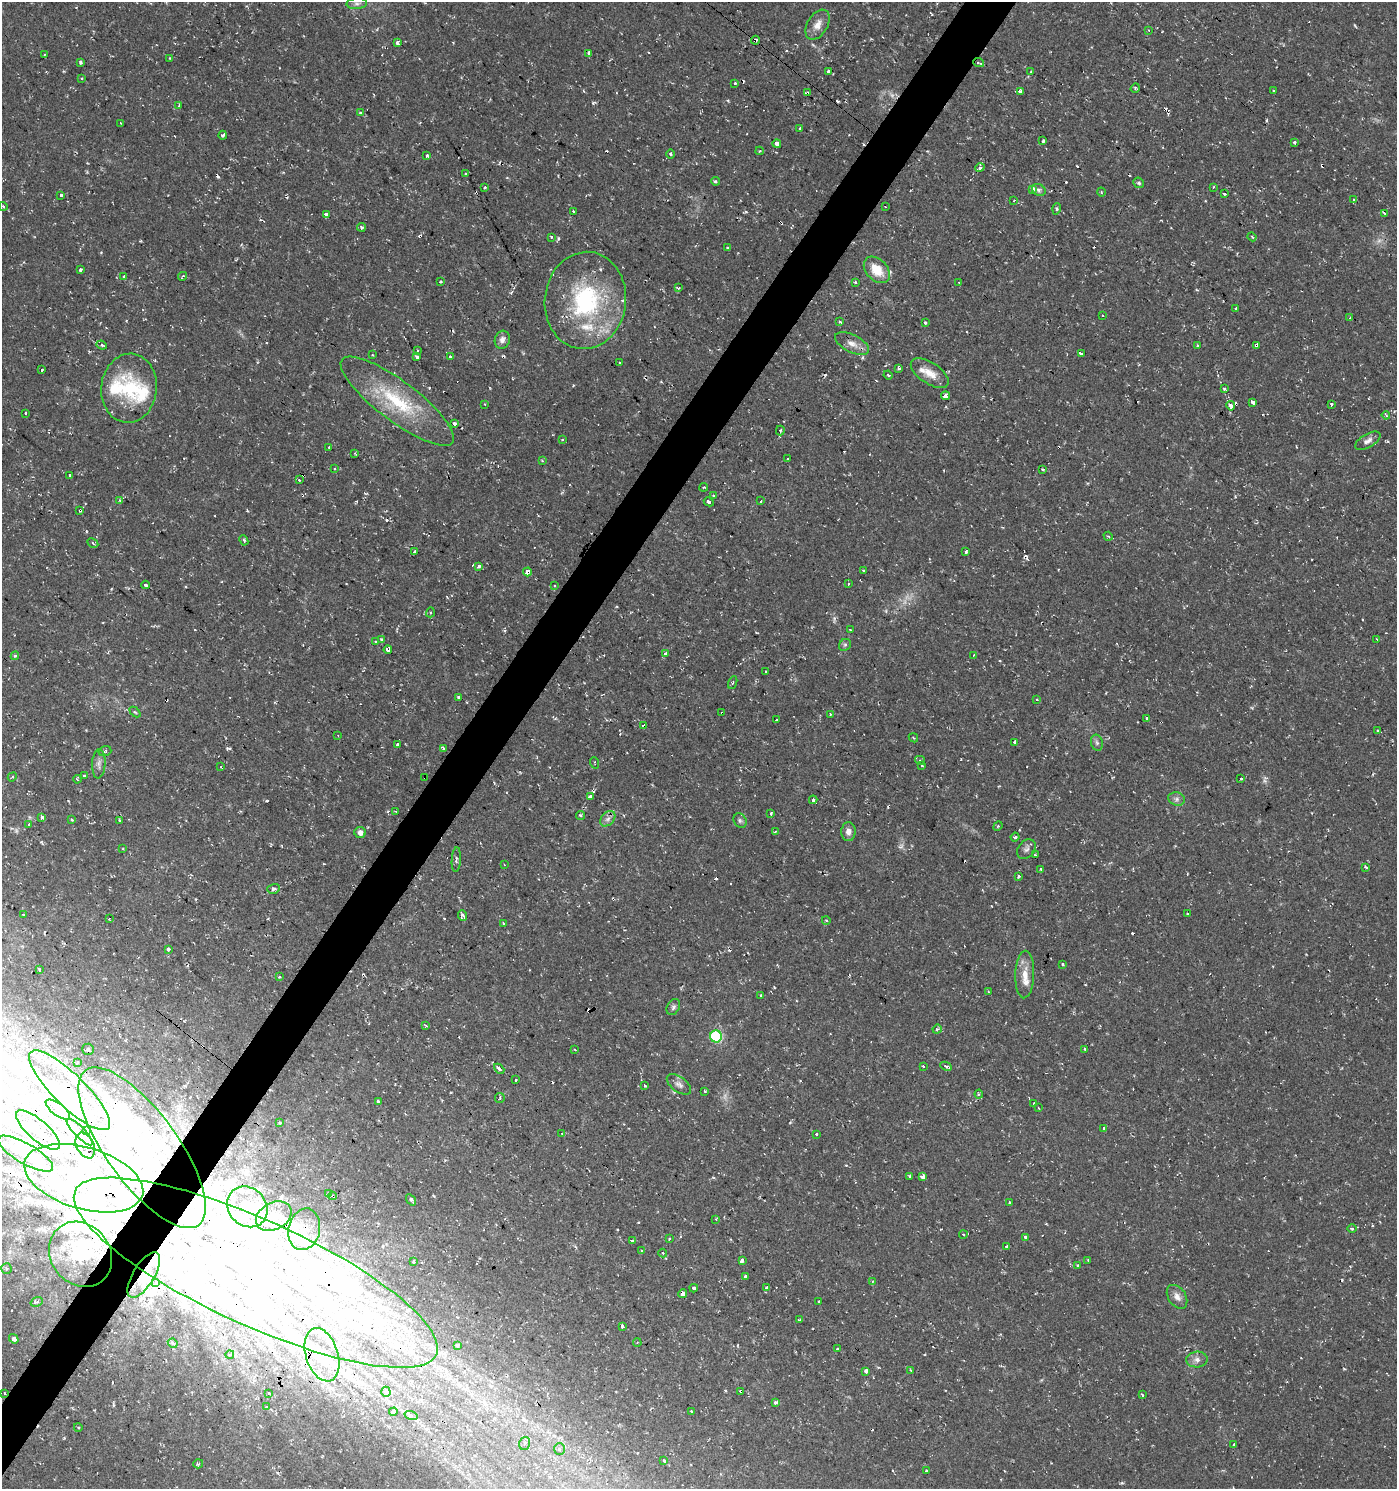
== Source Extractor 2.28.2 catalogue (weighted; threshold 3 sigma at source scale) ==
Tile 7 of 4 x 4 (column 3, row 2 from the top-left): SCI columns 3033-4427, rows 2976-4462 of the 6002 x 5958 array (HDU 1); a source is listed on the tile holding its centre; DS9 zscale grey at full resolution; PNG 1399 x 1491 px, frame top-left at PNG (2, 2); each listed source drawn as its Kron ellipse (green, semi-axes under 4 px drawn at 4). Shown black and unused: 4% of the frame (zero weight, under 2 of 3 exposures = <1% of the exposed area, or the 3 px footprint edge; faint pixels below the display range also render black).
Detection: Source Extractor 2.28.2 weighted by HDU 2 'WHT'; one run over the whole footprint, this tile lists its part. Background 0.0337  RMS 0.004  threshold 0.0182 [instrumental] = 3 sigma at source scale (4.5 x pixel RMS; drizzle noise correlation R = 1.50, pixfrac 1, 0.0396/0.0396 arcsec/px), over >= 5 px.
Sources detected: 452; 3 too faint to see at this stretch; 53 inside a brighter object's white glare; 74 cosmic-ray / hot-pixel residue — neither listed nor drawn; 28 inside a brighter listed object's ellipse — not listed separately; the other 294 listed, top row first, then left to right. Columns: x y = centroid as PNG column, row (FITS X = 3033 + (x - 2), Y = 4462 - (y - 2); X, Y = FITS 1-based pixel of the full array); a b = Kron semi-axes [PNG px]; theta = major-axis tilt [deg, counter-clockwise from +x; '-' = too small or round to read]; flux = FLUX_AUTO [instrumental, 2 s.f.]
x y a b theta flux
357 4 10 5 4 1.5
817 25 16 10 59 3.9
1148 30 3 2 - 0.38
755 40 4 3 - 2
397 43 3 3 - 3.7
589 53 4 3 - 2.9
44 55 4 2 - 0.32
170 58 4 2 - 0.3
80 62 3 3 - 0.95
979 63 5 2 - 0.78
829 71 3 3 - 2.3
1031 72 3 3 - 1.1
81 78 3 3 - 0.67
734 83 3 3 - 1.7
1135 88 5 4 - 0.51
1020 91 4 3 - 2.3
1274 91 3 3 - 0.85
807 93 4 3 - 1.1
179 106 3 3 - 1.4
360 113 3 3 - 1.9
121 123 3 2 - 0.31
800 128 3 3 - 0.68
223 135 4 3 - 1.2
1043 141 3 3 - 1.6
1294 143 3 3 - 0.91
777 144 4 4 - 3.7
760 151 4 3 - 0.45
671 154 5 3 - 0.5
427 156 3 3 - 1
980 167 5 4 - 1.5
466 174 3 3 - 1.2
715 181 4 3 - 0.72
1139 183 5 5 - 0.8
485 187 3 3 - 1.4
1213 187 3 2 - 0.52
1032 189 4 3 - 4.5
1039 190 7 5 -27 1
1101 192 4 3 - 0.36
1224 194 3 3 - 0.83
61 195 4 3 - 0.63
1354 199 3 3 - 0.71
1014 200 3 2 - 0.81
3 206 4 3 - 0.46
885 207 2 2 - 0.31
1057 209 6 4 72 0.64
573 211 3 3 - 0.53
1384 213 4 3 - 0.73
326 214 4 3 - 2.1
361 227 4 3 - 1
551 237 3 3 - 1.1
1252 237 4 3 - 0.6
727 248 4 3 - 0.58
80 269 3 3 - 1.5
877 270 15 10 -46 9
183 276 4 2 - 0.52
124 277 4 3 - 1.2
440 282 4 2 - 0.37
855 282 3 3 - 0.84
959 282 3 2 - 0.31
679 288 3 3 - 0.95
585 300 49 40 83 52
1236 308 3 3 - 0.89
1103 315 3 2 - 0.45
1350 318 3 2 - 0.54
840 322 4 2 - 0.94
925 323 3 3 - 0.98
502 340 9 7 74 2.1
852 344 18 8 -26 3.6
102 345 5 4 - 0.73
1256 345 3 3 - 2.6
1198 346 3 3 - 2.1
417 350 3 2 - 0.58
1081 354 4 3 - 7.7
372 355 3 2 - 0.31
450 356 3 3 - 1.4
417 357 3 3 - 1.5
619 362 3 3 - 0.55
899 368 3 3 - 1.9
41 370 3 3 - 3.1
930 373 21 10 -33 5.4
888 375 5 3 - 0.41
129 388 34 28 84 26
1224 389 3 3 - 0.89
946 396 4 4 - 6.3
397 401 69 20 -37 30
1253 402 4 3 - 4.5
485 404 4 3 - 0.31
1332 404 3 3 - 1.8
1231 406 5 3 - 4.9
25 413 3 3 - 1.2
1386 415 4 3 - 0.69
454 424 3 3 - 21
780 430 5 3 - 0.58
562 440 3 2 - 0.59
1368 441 14 6 30 2
329 448 3 2 - 0.5
355 453 3 3 - 0.41
787 459 3 2 - 0.88
542 461 3 3 - 0.55
335 468 3 3 - 1.2
1043 469 3 3 - 0.94
70 475 3 3 - 1.4
299 480 3 2 - 0.36
704 487 4 3 - 0.44
713 496 3 3 - 1.1
120 500 4 3 - 0.92
761 501 3 2 - 0.61
709 502 5 3 - 1.7
80 510 3 3 - 1.6
1108 536 5 3 - 0.47
244 540 5 3 - 0.49
93 543 6 4 -28 0.74
414 552 4 3 - 4.1
966 552 3 3 - 0.94
479 566 4 3 - 1
864 570 3 3 - 1.1
527 572 4 3 - 12
849 583 3 3 - 1
145 585 4 3 - 2.8
555 586 3 3 - 0.75
430 612 5 4 - 0.75
850 630 3 3 - 0.71
1377 639 3 3 - 1.1
381 640 3 3 - 1.6
376 642 4 4 - 0.46
845 645 6 5 - 0.77
388 650 4 4 - 3.9
665 653 3 3 - 4.6
974 655 4 3 - 0.37
15 656 4 4 - 0.61
766 672 2 2 - 0.3
733 683 6 2 68 0.41
458 698 3 3 - 1.6
1037 700 3 2 - 0.4
135 712 6 4 -43 0.55
722 713 3 2 - 0.61
830 714 3 3 - 0.82
1147 718 3 3 - 5
777 720 2 2 - 0.39
644 726 4 3 - 4.3
1377 731 3 3 - 0.47
338 735 3 3 - 0.41
913 738 5 3 - 0.39
1015 742 4 3 - 1.6
1097 743 8 6 -73 1.1
398 744 3 3 - 1.3
444 749 4 3 - 0.91
105 751 6 5 - 0.68
920 760 5 4 - 0.64
595 763 6 3 -72 0.39
99 764 14 6 87 1.9
922 766 3 3 - 0.52
221 767 3 3 - 0.48
84 776 3 2 - 0.55
12 777 5 3 - 0.52
425 778 3 2 - 0.29
77 779 4 3 - 0.46
1241 779 3 3 - 1.5
590 797 4 3 - 4.6
1177 799 8 6 -15 1.5
813 800 4 4 - 3.1
396 811 4 3 - 0.37
771 814 3 3 - 1.3
580 816 4 4 - 0.72
42 817 4 3 - 2.7
608 819 9 6 48 1.4
72 820 4 3 - 0.43
119 820 3 3 - 0.5
740 821 7 6 - 0.99
29 824 4 3 - 0.93
998 826 5 4 - 0.37
360 832 6 5 - 1.9
775 832 4 2 - 0.4
848 832 9 7 87 2.2
1015 837 4 3 - 0.99
123 849 4 2 - 0.34
1026 849 11 8 52 1.6
1035 855 3 3 - 0.47
456 860 12 4 86 1.1
504 865 3 2 - 0.31
1366 867 3 3 - 0.63
1041 869 3 3 - 0.68
1018 876 3 3 - 1.2
273 889 6 5 - 1
1188 914 3 3 - 1.4
23 915 3 3 - 1.7
463 916 5 4 - 1.2
109 919 2 2 - 0.29
826 920 4 3 - 0.36
504 923 3 3 - 0.96
168 949 3 3 - 10
1063 964 3 3 - 0.65
39 969 3 3 - 1.7
1025 975 24 9 88 5.3
279 977 3 3 - 0.47
988 992 3 2 - 0.32
761 995 3 3 - 0.89
673 1007 8 6 62 1.2
426 1026 4 3 - 0.61
937 1029 4 4 - 0.58
716 1036 6 6 - 44
88 1049 6 5 - 0.61
575 1049 3 3 - 0.54
1085 1050 3 3 - 2.3
77 1062 4 4 - 0.39
923 1066 3 3 - 1.4
946 1066 6 4 -29 0.65
499 1069 6 3 -41 2.7
516 1080 3 2 - 0.45
679 1084 14 7 -36 2
645 1085 3 3 - 1.3
69 1090 54 16 -44 25
705 1091 3 2 - 0.48
979 1094 4 4 - 0.59
500 1098 5 4 - 0.58
378 1102 3 3 - 1.8
1034 1103 3 3 - 0.51
1039 1108 3 2 - 0.38
58 1110 15 6 -37 3
280 1123 4 3 - 0.58
1104 1129 4 3 - 1.8
38 1130 28 10 -41 7.5
87 1130 4 3 - 0.47
80 1132 18 5 -45 2.3
562 1133 4 4 - 0.51
816 1134 3 3 - 0.67
85 1145 14 8 -64 2.8
142 1148 96 36 -54 83
25 1154 31 10 -30 5.8
909 1176 3 2 - 0.33
923 1177 3 3 - 9.8
84 1178 61 31 -16 34
329 1193 4 3 - 0.61
333 1196 4 3 - 0.65
411 1200 6 3 -56 1.9
1010 1203 3 3 - 3.1
247 1207 21 19 -48 11
274 1216 19 13 29 5.7
716 1219 3 3 - 0.47
304 1229 21 15 76 7
1352 1229 5 3 - 0.46
963 1235 4 4 - 0.83
1025 1237 3 3 - 3.7
669 1239 3 2 - 0.37
632 1240 3 3 - 1.8
1006 1246 3 3 - 1.3
642 1251 3 3 - 0.41
663 1253 4 4 - 0.78
80 1254 34 30 -52 18
742 1260 4 3 - 4.8
1088 1260 3 2 - 0.44
414 1261 4 3 - 2.6
1078 1266 3 3 - 1.8
7 1269 5 5 - 1
256 1273 198 53 -24 270
144 1275 26 10 59 6.8
745 1277 3 3 - 2.6
872 1282 4 3 - 0.47
156 1283 4 3 - 0.82
766 1287 3 3 - 1.3
694 1288 4 3 - 1.6
683 1294 4 3 - 4.1
1177 1297 13 8 -56 2.7
819 1301 3 3 - 1
37 1302 6 4 19 0.73
799 1320 3 3 - 0.9
622 1326 4 3 - 4.3
14 1339 5 4 - 1.4
173 1343 5 3 - 0.81
637 1343 4 3 - 0.3
457 1345 3 3 - 0.64
837 1349 3 3 - 1.7
230 1354 4 3 - 0.39
322 1355 27 16 -72 12
1197 1360 10 8 4 2.1
911 1370 3 2 - 0.6
866 1371 3 3 - 13
741 1391 3 3 - 1.3
386 1392 5 4 - 4
5 1393 3 2 - 0.31
269 1394 3 3 - 11
1142 1395 4 3 - 1.5
776 1403 4 3 - 3.1
266 1407 3 3 - 0.47
692 1411 3 3 - 0.83
393 1412 4 4 - 18
411 1415 7 4 -17 0.86
78 1427 4 3 - 0.4
525 1443 6 5 - 1
1234 1445 4 3 - 2
559 1449 6 5 - 0.84
664 1461 3 3 - 1.5
198 1464 5 4 - 0.59
926 1471 3 3 - 1.6
Overlapping masked pixels (flux is a lower limit): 24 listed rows (the first 20) at x y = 755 40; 979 63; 807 93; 585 300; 1256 345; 80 510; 527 572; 145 585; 722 713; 644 726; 425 778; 813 800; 69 1090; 38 1130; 142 1148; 84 1178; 333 1196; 304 1229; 256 1273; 144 1275
Unlisted compact peaks at least as high as the median listed source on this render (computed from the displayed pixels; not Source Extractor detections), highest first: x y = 593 103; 267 801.